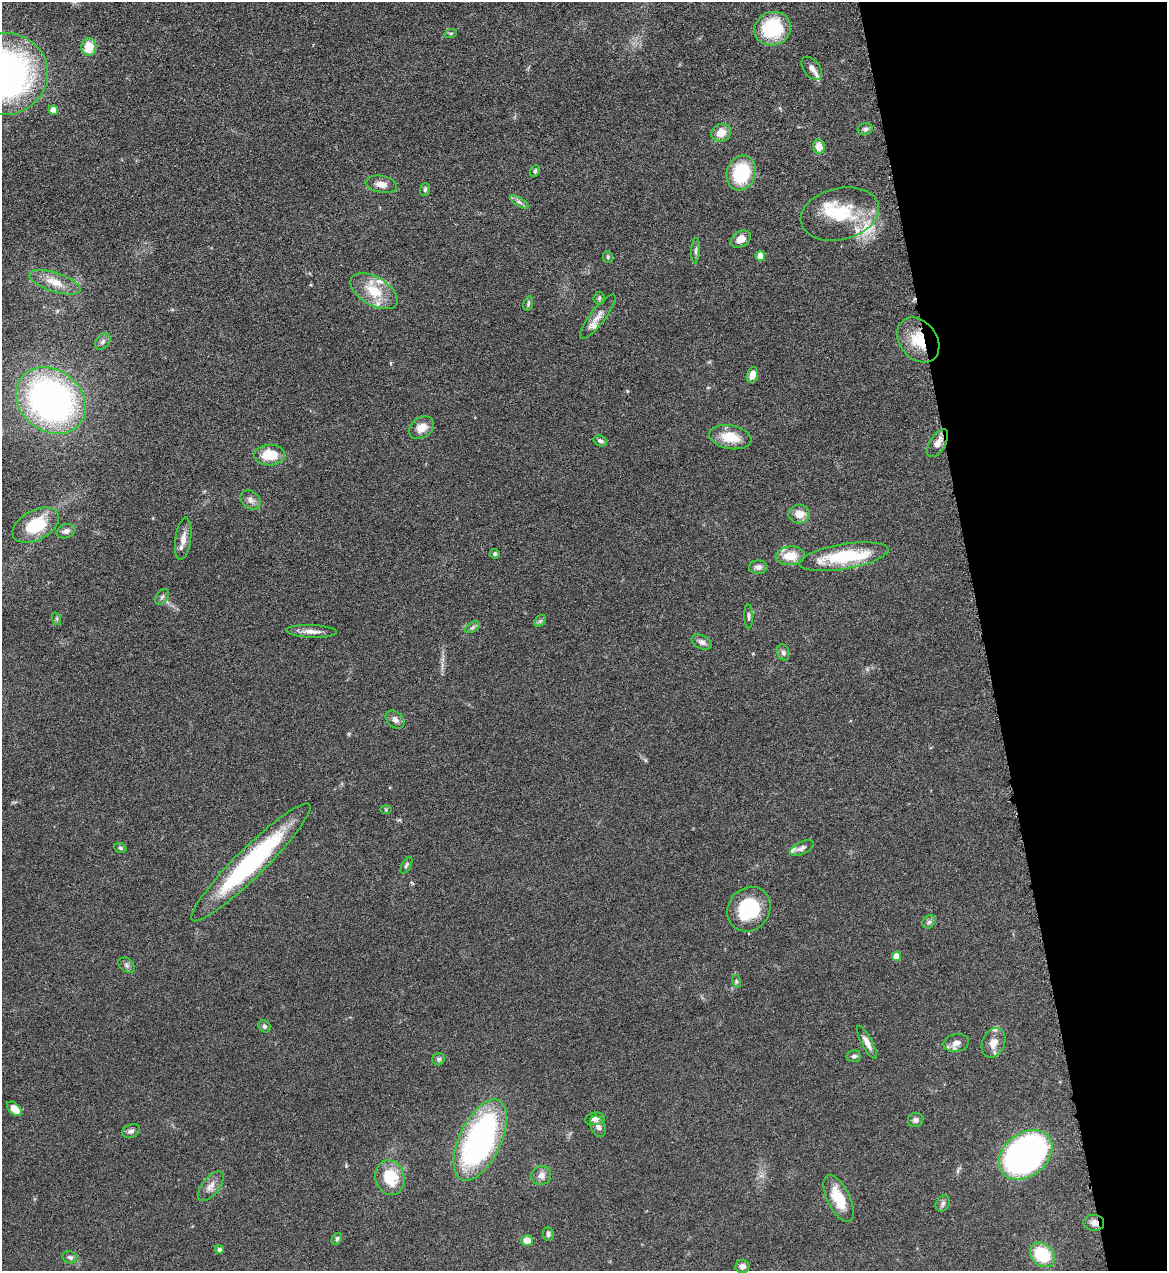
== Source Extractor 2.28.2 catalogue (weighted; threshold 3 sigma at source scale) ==
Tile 12 of 4 x 4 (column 4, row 3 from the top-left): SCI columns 3757-4921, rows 1272-2540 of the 5065 x 5080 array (HDU 1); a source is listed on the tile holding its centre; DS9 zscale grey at full resolution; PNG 1169 x 1273 px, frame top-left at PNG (2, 2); each listed source drawn as its Kron ellipse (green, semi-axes under 4 px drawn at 4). Shown black and unused: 16% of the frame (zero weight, under 4 of 8 exposures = <1% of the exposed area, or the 3 px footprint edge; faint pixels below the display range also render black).
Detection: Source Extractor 2.28.2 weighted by HDU 2 'WHT'; one run over the whole footprint, this tile lists its part. Background 0.0459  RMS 0.0034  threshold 0.0141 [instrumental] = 3 sigma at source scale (4.09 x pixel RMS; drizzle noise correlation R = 1.36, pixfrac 0.8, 0.05/0.05 arcsec/px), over >= 5 px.
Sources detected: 97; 1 inside a brighter object's white glare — neither listed nor drawn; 9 inside a brighter listed object's ellipse — not listed separately; the other 87 listed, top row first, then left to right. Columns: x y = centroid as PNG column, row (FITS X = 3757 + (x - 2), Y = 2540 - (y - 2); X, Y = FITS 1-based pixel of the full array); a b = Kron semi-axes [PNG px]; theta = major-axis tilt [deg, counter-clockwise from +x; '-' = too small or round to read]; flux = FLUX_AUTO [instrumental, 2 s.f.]
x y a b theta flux
773 29 18 16 18 22
451 33 6 4 18 0.41
89 47 9 7 89 6
812 68 13 8 -52 1.9
5 74 43 41 8 120
53 110 4 4 - 4.2
865 129 7 6 - 0.78
721 133 10 8 29 4
819 147 7 6 - 3.7
535 171 6 5 - 0.62
741 173 18 14 73 16
381 184 16 8 -10 2.6
425 189 6 5 - 0.62
519 202 11 4 -33 1
840 214 40 26 14 17
741 239 11 7 33 3.1
696 251 13 4 87 0.87
760 256 5 4 - 4.4
608 257 5 5 - 0.47
55 282 27 9 -18 5.2
374 291 26 14 -31 9
599 298 6 5 - 0.57
528 304 7 4 73 0.55
598 317 27 7 52 2.7
918 340 25 18 -51 10
103 342 9 6 49 0.98
752 375 8 5 75 2.3
51 400 37 30 -38 120
422 428 13 10 35 3.7
730 437 21 11 -10 7
600 441 7 5 -28 0.8
937 443 15 8 59 2.7
270 455 15 10 2 7.7
251 500 11 8 -36 1.6
799 514 10 9 - 3.6
36 525 25 14 28 13
66 531 9 7 21 1.4
183 539 21 8 82 2.7
495 554 5 4 - 0.62
790 556 14 9 5 6
844 557 45 12 9 21
758 567 9 6 0 1.4
162 597 9 5 54 0.82
749 616 12 4 -89 0.73
57 619 6 4 -72 0.45
540 621 6 5 - 0.61
473 627 8 5 31 0.79
312 631 25 6 -2 2.6
702 642 10 6 -26 1.5
783 652 8 6 -75 0.86
395 720 10 7 -43 1.7
386 810 6 4 1 0.39
120 848 6 5 - 0.54
802 848 13 6 26 1.2
251 862 82 14 45 49
406 865 9 4 61 0.74
749 909 23 20 52 18
929 922 7 6 - 0.82
897 956 5 4 - 4.1
127 965 9 6 -42 0.87
736 981 6 4 -72 0.53
264 1026 6 5 - 0.7
867 1042 18 5 -62 2.3
956 1043 13 8 11 2.3
993 1043 15 11 66 3.2
854 1056 7 6 - 0.8
439 1059 6 6 - 0.75
14 1109 9 5 -43 3.7
595 1119 10 6 10 1.7
916 1120 8 7 - 1.1
598 1126 11 7 -65 1.5
131 1131 9 6 21 1.1
480 1140 44 21 65 84
1026 1155 29 21 38 130
541 1175 10 9 - 2
390 1178 18 14 -74 11
211 1186 17 8 51 2.4
839 1199 25 11 -64 8.9
943 1203 8 6 59 0.93
1094 1223 10 8 -5 1.7
548 1234 7 5 -85 0.73
337 1239 6 5 - 0.73
527 1240 6 5 - 2.8
219 1250 4 4 - 0.92
1042 1255 14 10 -43 15
70 1257 7 6 - 0.82
742 1266 7 6 - 1.6
Overlapping masked pixels (flux is a lower limit): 2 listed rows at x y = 918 340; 1094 1223
Isophote crosses this tile's border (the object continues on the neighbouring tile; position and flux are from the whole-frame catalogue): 1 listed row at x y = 5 74